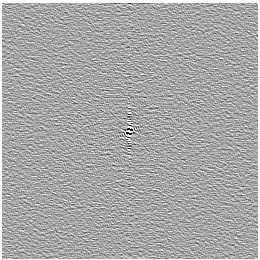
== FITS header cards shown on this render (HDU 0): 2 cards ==
NAXIS1  =                  256 /
NAXIS2  =                  256 /

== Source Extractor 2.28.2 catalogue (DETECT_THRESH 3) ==
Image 256 x 256 px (HDU 0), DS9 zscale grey, 1 PNG px = 1 image px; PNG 260 x 260 px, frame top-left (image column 1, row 256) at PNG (2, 3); no overlay
Background -5.96e-06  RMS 0.0029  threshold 0.00877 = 3 sigma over >= 5 px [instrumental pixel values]
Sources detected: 3; all 3 listed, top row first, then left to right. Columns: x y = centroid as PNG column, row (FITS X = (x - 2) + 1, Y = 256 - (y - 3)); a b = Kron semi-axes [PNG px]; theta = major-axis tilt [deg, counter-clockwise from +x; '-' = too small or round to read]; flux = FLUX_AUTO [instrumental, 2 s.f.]
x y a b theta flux
129 126 3 2 - 0.18
129 131 3 2 - 0.93
129 136 3 2 - 0.18